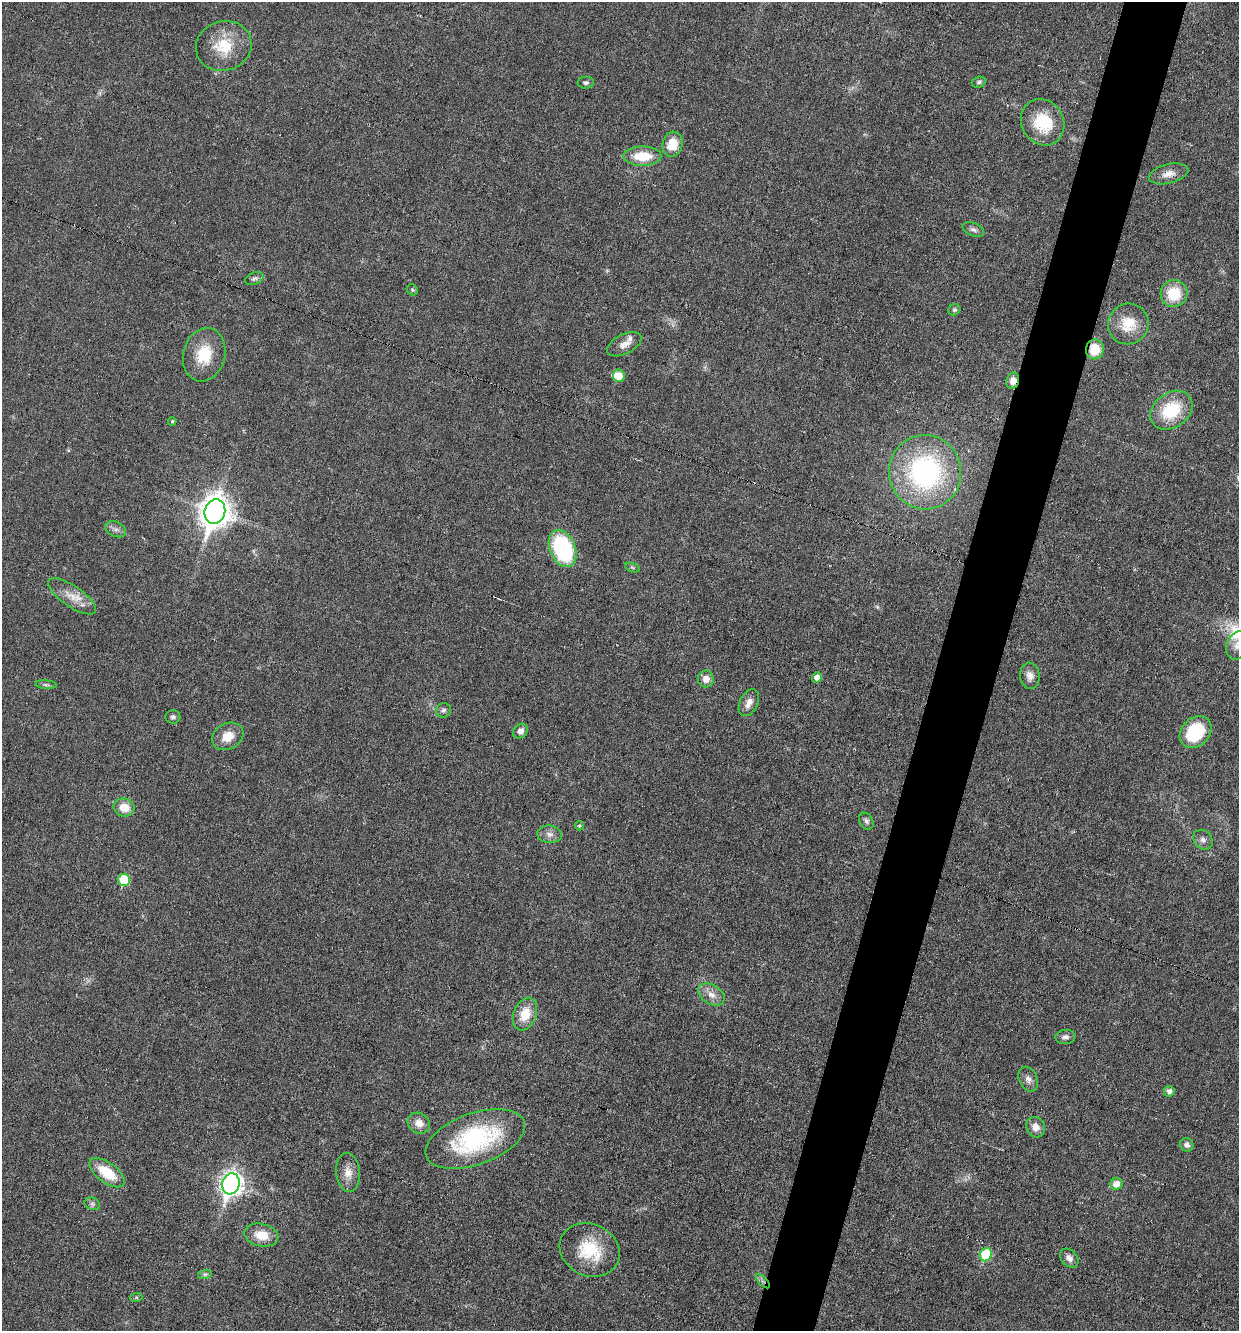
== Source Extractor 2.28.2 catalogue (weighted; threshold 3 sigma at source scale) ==
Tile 10 of 4 x 4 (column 2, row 3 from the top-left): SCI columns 1496-2732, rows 1330-2658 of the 5333 x 5318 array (HDU 1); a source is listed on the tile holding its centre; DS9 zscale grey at full resolution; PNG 1241 x 1333 px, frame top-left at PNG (2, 2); each listed source drawn as its Kron ellipse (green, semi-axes under 4 px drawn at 4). Shown black and unused: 5% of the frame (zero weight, under 3 of 6 exposures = <1% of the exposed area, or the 3 px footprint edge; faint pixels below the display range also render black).
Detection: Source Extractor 2.28.2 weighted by HDU 2 'WHT'; one run over the whole footprint, this tile lists its part. Background 0.0321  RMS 0.0039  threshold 0.0159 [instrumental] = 3 sigma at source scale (4.09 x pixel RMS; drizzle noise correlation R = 1.36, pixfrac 0.8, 0.05/0.05 arcsec/px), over >= 5 px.
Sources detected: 66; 2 inside a brighter listed object's ellipse — not listed separately; the other 64 listed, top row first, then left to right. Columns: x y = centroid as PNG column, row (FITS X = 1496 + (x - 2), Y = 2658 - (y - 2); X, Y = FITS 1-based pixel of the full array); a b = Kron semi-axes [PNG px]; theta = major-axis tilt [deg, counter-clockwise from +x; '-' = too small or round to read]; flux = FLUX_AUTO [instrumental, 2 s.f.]
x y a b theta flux
224 46 28 24 18 13
979 82 7 5 16 0.81
586 83 8 6 3 0.88
1043 122 24 21 -60 16
672 144 12 10 76 7.7
642 156 19 9 0 10
1169 174 20 9 14 3.6
973 230 11 6 -23 1.2
254 279 10 6 21 1
412 290 6 5 - 0.59
1174 294 13 13 - 11
954 310 6 5 - 0.68
1128 324 21 20 - 9
624 344 19 9 27 3.2
1095 349 10 9 - 8.1
204 355 27 21 74 12
619 376 6 6 - 5.2
1013 381 8 6 78 2.8
1171 410 23 17 37 17
172 421 4 3 - 0.53
925 472 37 36 - 67
215 512 12 10 73 550
115 529 11 7 -24 1.5
563 548 19 12 -67 39
632 567 8 3 -19 0.56
72 596 28 10 -34 5.8
1237 645 14 10 69 2.9
1030 676 13 9 -82 2.5
817 678 5 5 - 2.6
706 679 8 8 - 2.8
46 685 10 4 -5 0.87
749 703 14 9 65 2.9
443 710 7 7 - 1
173 717 7 6 - 1.1
520 731 8 6 41 2.2
1196 732 18 14 45 22
228 736 16 13 28 5.6
124 807 10 9 - 5.5
866 821 9 6 -59 1.1
579 826 5 4 - 0.45
549 834 12 8 -7 2.1
1203 840 10 9 - 1.7
124 880 6 6 - 17
711 995 14 9 -33 3.1
525 1014 17 11 69 7.5
1065 1037 10 7 4 1.5
1028 1079 13 9 -66 2
1169 1091 5 5 - 1.7
419 1123 12 10 -35 3.2
1036 1127 10 9 - 2.8
475 1139 52 25 20 45
1187 1145 7 6 - 1.4
348 1172 20 12 -84 4.2
107 1173 21 10 -36 12
231 1184 11 8 74 230
1116 1184 6 6 - 4.1
92 1204 8 6 -21 0.91
261 1235 17 11 -12 6.5
590 1250 31 26 -25 17
986 1255 7 6 - 20
1069 1258 11 7 -47 2
205 1274 7 4 18 0.74
763 1281 9 3 -45 0.94
136 1298 6 4 19 0.52
Overlapping masked pixels (flux is a lower limit): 3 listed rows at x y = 1095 349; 1013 381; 763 1281
Isophote crosses this tile's border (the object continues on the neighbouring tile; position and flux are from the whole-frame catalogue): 1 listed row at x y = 1237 645